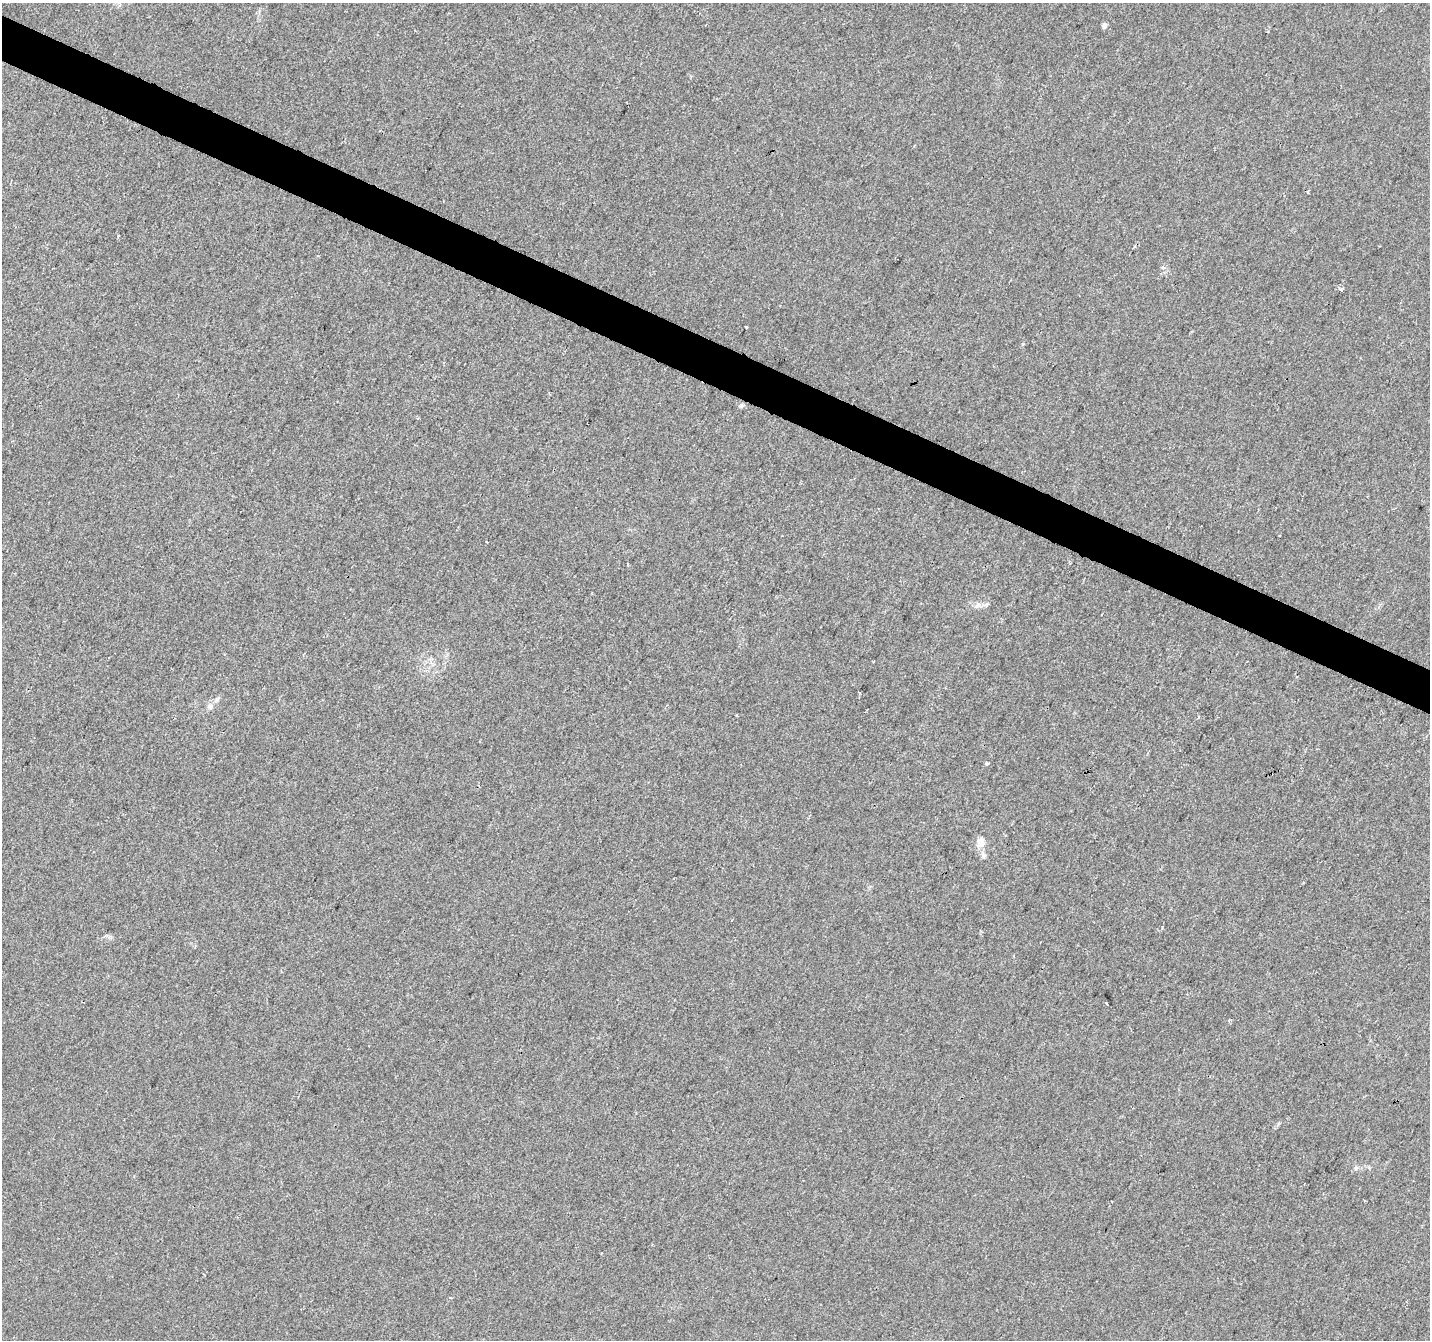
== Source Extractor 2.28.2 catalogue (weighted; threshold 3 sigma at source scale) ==
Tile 11 of 4 x 4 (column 3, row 3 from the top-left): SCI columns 2860-4287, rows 1607-2944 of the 5714 x 5821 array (HDU 1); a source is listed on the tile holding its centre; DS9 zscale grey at full resolution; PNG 1432 x 1342 px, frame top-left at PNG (2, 3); no overlay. Shown black and unused: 3% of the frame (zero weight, under 2 of 3 exposures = <1% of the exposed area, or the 3 px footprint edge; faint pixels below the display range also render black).
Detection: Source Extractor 2.28.2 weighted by HDU 2 'WHT'; one run over the whole footprint, this tile lists its part. Background 0.00932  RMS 0.0047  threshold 0.0211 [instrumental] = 3 sigma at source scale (4.5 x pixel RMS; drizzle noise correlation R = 1.50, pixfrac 1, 0.0396/0.0396 arcsec/px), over >= 5 px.
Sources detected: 17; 2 cosmic-ray / hot-pixel residue — not listed; the other 15 listed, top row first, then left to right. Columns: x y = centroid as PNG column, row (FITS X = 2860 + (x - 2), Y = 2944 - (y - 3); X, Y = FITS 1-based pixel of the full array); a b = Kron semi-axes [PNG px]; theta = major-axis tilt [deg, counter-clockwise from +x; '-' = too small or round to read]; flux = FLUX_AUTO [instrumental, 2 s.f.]
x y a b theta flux
1104 25 6 6 - 1.2
118 236 3 2 - 0.54
1163 267 3 3 - 2.2
1342 290 3 3 - 5.5
746 327 3 3 - 2.9
741 406 7 4 18 0.78
418 418 3 2 - 0.92
977 606 10 4 40 1.3
217 699 7 4 45 1
210 706 9 8 - 1.9
987 763 4 3 - 2.5
980 843 12 10 84 4.4
1106 1003 3 2 - 0.89
1356 1168 6 5 - 0.82
450 1298 3 2 - 0.94
Unlisted compact peaks at least as high as the median listed source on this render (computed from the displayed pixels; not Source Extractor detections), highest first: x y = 1023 344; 1278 1124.